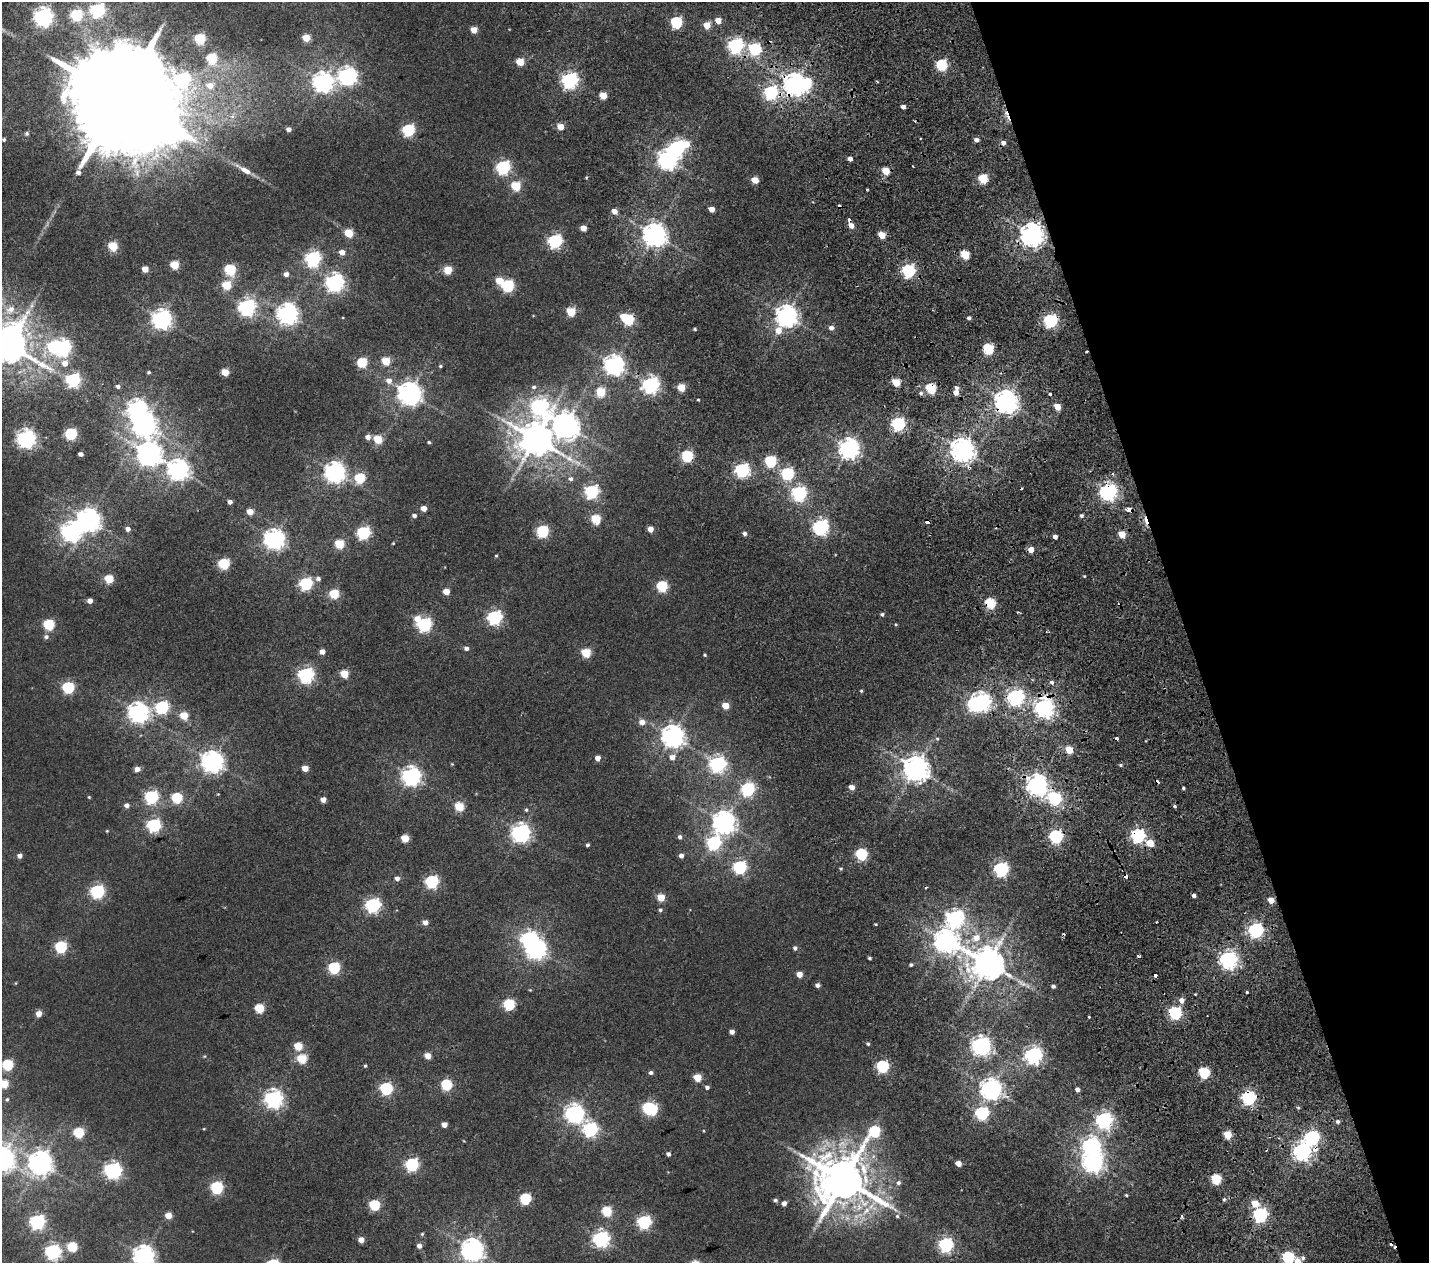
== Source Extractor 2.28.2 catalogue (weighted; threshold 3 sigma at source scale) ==
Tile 12 of 4 x 4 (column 4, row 3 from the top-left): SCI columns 4915-6341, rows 1565-2825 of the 6576 x 5575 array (HDU 1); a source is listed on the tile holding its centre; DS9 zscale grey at full resolution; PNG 1431 x 1265 px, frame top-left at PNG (2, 2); no overlay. Shown black and unused: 17% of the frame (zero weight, under 2 of 5 exposures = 17% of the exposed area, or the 3 px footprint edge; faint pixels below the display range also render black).
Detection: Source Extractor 2.28.2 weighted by HDU 2 'WHT'; one run over the whole footprint, this tile lists its part. Background 0.0107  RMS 0.0057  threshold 0.0255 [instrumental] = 3 sigma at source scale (4.5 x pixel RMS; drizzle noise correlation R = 1.50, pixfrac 1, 0.0396/0.0396 arcsec/px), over >= 5 px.
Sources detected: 357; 10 inside a brighter object's white glare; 24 cosmic-ray / hot-pixel residue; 1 long thin detection or spike segment (spike, bleed or trail) — not listed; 1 inside a brighter listed object's ellipse — not listed separately; the other 321 listed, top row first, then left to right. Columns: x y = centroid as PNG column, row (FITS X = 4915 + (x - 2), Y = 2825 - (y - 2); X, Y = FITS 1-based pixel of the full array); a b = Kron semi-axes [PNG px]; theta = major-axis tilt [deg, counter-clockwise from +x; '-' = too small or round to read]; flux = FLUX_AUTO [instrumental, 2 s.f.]
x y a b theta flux
98 10 6 6 - 95
77 15 6 6 - 46
43 17 7 7 - 230
718 20 5 4 - 5.5
676 22 5 5 - 53
707 25 5 5 - 8.6
474 30 5 4 - 7.8
306 38 5 5 - 12
200 39 5 5 - 37
736 46 6 6 - 120
755 49 6 6 - 50
212 58 5 5 - 35
520 62 5 5 - 12
942 65 5 5 - 42
347 76 7 7 - 210
182 79 9 8 - 110
570 80 6 6 - 150
877 81 3 2 - 0.57
323 82 7 7 - 270
795 84 7 7 - 400
210 85 8 7 - 4.5
771 92 6 6 - 77
603 95 5 5 - 10
121 98 31 25 13 19000
903 107 4 4 - 2
561 127 5 4 - 6.9
289 129 4 4 - 2.3
408 130 6 6 - 57
27 133 5 4 - 0.84
4 140 3 3 - 0.79
976 140 5 4 - 2.2
668 159 7 7 - 270
850 159 4 4 - 2.5
503 167 6 6 - 84
78 172 6 6 - 1.6
983 179 5 5 - 27
755 180 5 4 - 8.1
516 186 5 5 - 26
712 209 5 4 - 4.7
614 211 5 4 - 4.1
851 225 5 4 - 3.9
583 228 5 4 - 5.8
349 233 5 5 - 16
654 235 7 7 - 440
882 235 5 4 - 9.8
1032 235 7 7 - 420
555 241 6 6 - 86
113 246 5 5 - 21
342 252 5 5 - 4.5
965 255 5 5 - 20
313 259 6 6 - 110
174 265 5 5 - 18
145 269 5 4 - 6.3
230 270 6 5 - 38
448 270 5 5 - 17
908 271 6 6 - 73
286 274 5 5 - 2.3
499 281 5 5 - 11
335 282 7 7 - 200
226 285 5 5 - 21
508 286 6 6 - 55
247 307 7 6 - 160
11 309 13 11 31 6
571 312 5 5 - 21
288 314 7 7 - 290
623 316 5 4 - 4.6
787 316 7 7 - 340
969 318 4 3 - 1.1
162 319 7 7 - 250
628 319 6 5 - 40
1050 321 6 6 - 87
831 328 5 5 - 2.2
695 329 4 3 - 0.58
778 330 7 6 - 5.9
9 345 13 10 -24 1500
63 348 7 6 - 140
988 349 5 5 - 36
386 361 5 5 - 14
362 362 5 5 - 28
65 363 6 6 - 3.9
614 365 7 7 - 260
440 366 4 4 - 0.6
149 372 4 3 - 0.6
225 372 5 5 - 10
73 380 6 6 - 86
389 381 7 6 - 3
896 382 5 5 - 13
651 385 7 6 - 150
118 386 5 4 - 1.3
534 387 6 5 - 1
681 387 5 5 - 12
931 388 6 5 - 31
601 392 5 5 - 21
409 393 8 7 - 430
921 393 5 5 - 1
956 393 5 5 - 3.6
1050 394 3 3 - 2.7
698 400 3 2 - 0.45
1006 402 7 7 - 420
540 406 10 9 - 130
1057 407 5 4 - 7.6
898 424 6 5 - 81
144 425 9 8 - 360
565 425 10 8 -70 540
71 434 6 5 - 48
368 437 5 5 - 3
26 439 7 6 - 210
378 439 5 5 - 17
536 439 11 9 -27 1100
429 442 4 3 - 0.57
849 448 7 7 - 290
962 450 7 7 - 460
81 454 4 4 - 2
149 454 8 8 - 440
687 456 5 5 - 42
771 461 6 5 - 46
178 470 8 7 - 270
742 470 6 6 - 100
335 472 7 7 - 290
787 474 6 6 - 60
1113 474 4 3 - 0.66
360 478 5 5 - 30
571 479 6 6 - 1.4
1021 489 3 2 - 0.55
592 492 6 6 - 81
1108 492 6 6 - 180
799 493 6 6 - 100
230 502 4 4 - 2
424 508 4 4 - 4.8
250 512 5 4 - 7.1
414 515 5 4 - 1.5
1082 516 4 4 - 0.97
596 519 5 5 - 24
89 520 8 7 - 400
821 527 6 6 - 140
128 529 5 4 - 2.3
650 529 4 4 - 4.8
543 531 6 6 - 53
363 533 6 6 - 74
745 534 4 4 - 1.4
1122 534 5 4 - 9.8
1055 537 4 4 - 1.9
274 539 7 7 - 280
393 543 3 3 - 0.4
339 544 5 5 - 20
496 556 4 3 - 0.49
224 564 6 5 - 38
318 578 6 6 - 1.7
109 579 5 5 - 18
306 584 6 6 - 68
662 586 6 5 - 38
446 592 5 4 - 6.6
334 594 5 5 - 25
90 601 4 4 - 3.6
990 603 5 5 - 36
882 614 5 4 - 0.88
495 617 6 6 - 100
418 619 6 6 - 6.2
49 624 6 5 - 35
424 625 6 6 - 94
46 637 6 5 - 1.4
466 648 5 5 - 1.6
322 652 5 4 - 3.4
586 653 5 5 - 22
705 655 4 4 - 0.5
344 674 5 5 - 15
306 675 6 6 - 120
1052 682 6 5 - 1.3
68 688 6 6 - 50
861 691 4 3 - 0.58
1016 697 6 6 - 150
982 702 7 6 - 180
725 706 5 4 - 9.5
162 707 6 6 - 74
1044 708 7 7 - 250
138 712 7 7 - 270
184 715 5 5 - 13
642 722 6 5 - 3.8
673 736 7 7 - 370
1069 750 5 4 - 9.8
672 757 6 5 - 3.3
598 758 5 4 - 3.2
212 762 7 7 - 340
718 764 7 6 - 140
1121 765 5 3 - 0.63
305 768 5 4 - 6.1
916 768 8 7 - 560
137 769 5 5 - 2.7
411 776 7 7 - 230
1037 785 7 7 - 320
852 787 5 4 - 3.8
1183 788 3 3 - 0.65
748 789 6 6 - 71
89 797 4 4 - 0.44
152 797 6 6 - 78
177 798 6 5 - 34
1055 798 6 6 - 70
323 800 4 4 - 3.8
127 805 5 5 - 2
459 807 5 5 - 21
1175 807 3 3 - 3.2
526 810 5 4 - 0.72
724 822 8 7 - 360
154 825 6 6 - 80
107 831 4 3 - 0.4
521 833 7 7 - 230
1056 836 6 6 - 78
1138 836 6 6 - 110
680 837 5 5 - 1.3
405 838 5 5 - 12
714 843 7 6 - 78
587 845 3 3 - 0.95
862 854 6 5 - 48
20 856 4 4 - 2
681 856 4 4 - 2.1
740 867 6 6 - 70
841 868 5 3 - 0.48
1001 869 6 6 - 100
397 878 5 5 - 1.9
432 882 6 6 - 74
97 891 6 6 - 87
661 897 5 5 - 12
1271 900 5 4 - 5.3
373 905 6 6 - 110
660 910 5 4 - 0.92
955 918 7 7 - 170
425 922 5 4 - 3.4
1256 930 6 6 - 110
976 938 9 8 - 4.8
945 941 9 8 - 360
61 947 6 6 - 50
795 948 5 5 - 1.2
536 949 7 7 - 240
870 958 4 3 - 0.76
1228 960 7 6 - 190
988 963 9 9 - 1100
911 965 3 3 - 0.82
334 968 6 6 - 48
799 974 4 4 - 5.5
817 985 5 4 - 2
1053 986 4 4 - 1.2
1247 991 3 3 - 4.7
1181 1000 6 6 - 2.8
509 1004 6 5 - 39
259 1008 5 5 - 20
1175 1013 6 6 - 67
39 1014 5 4 - 5
732 1032 4 4 - 2.6
868 1044 4 4 - 0.65
981 1045 7 7 - 230
298 1046 5 5 - 15
1033 1055 6 6 - 170
204 1056 5 3 - 0.46
428 1056 5 4 - 6.4
302 1059 5 5 - 19
8 1065 6 5 - 36
365 1066 4 3 - 0.58
883 1066 6 5 - 56
651 1073 5 5 - 1.2
1204 1073 6 5 - 39
697 1078 5 5 - 13
4 1084 5 5 - 15
446 1085 6 5 - 38
707 1087 5 5 - 1.3
386 1088 6 6 - 63
991 1089 7 7 - 300
1077 1090 4 4 - 1.9
1249 1098 6 6 - 100
7 1099 5 4 - 0.62
274 1099 7 7 - 200
650 1109 9 6 -25 77
982 1113 6 6 - 68
574 1114 7 7 - 220
1104 1120 7 6 - 150
1338 1122 5 5 - 1.2
444 1125 4 4 - 3.7
204 1129 4 3 - 0.36
590 1129 7 6 - 100
875 1131 11 6 47 40
79 1133 6 5 - 31
1228 1135 5 5 - 12
1312 1138 6 6 - 96
1091 1146 7 7 - 180
1302 1151 7 6 - 210
668 1154 4 4 - 1.3
2 1159 8 8 - 430
1093 1162 7 7 - 280
40 1163 8 8 - 430
958 1163 4 4 - 4.6
412 1164 6 6 - 76
113 1170 7 7 - 160
1216 1179 5 5 - 28
843 1180 15 13 -19 2400
898 1183 6 5 - 1.2
217 1188 6 6 - 59
1126 1195 4 3 - 0.49
525 1199 6 5 - 39
1224 1199 4 4 - 0.75
775 1200 5 4 - 0.95
784 1203 4 4 - 2.4
1255 1204 6 5 - 8.4
375 1205 6 5 - 34
607 1211 5 5 - 25
168 1215 5 5 - 6.5
1260 1215 6 6 - 97
897 1216 5 5 - 0.88
1182 1216 5 3 - 0.65
37 1222 6 6 - 120
644 1222 6 6 - 73
422 1234 4 4 - 0.59
601 1239 6 6 - 140
361 1240 5 4 - 4.9
946 1245 6 6 - 100
419 1246 5 5 - 2.2
72 1247 6 5 - 25
472 1250 7 7 - 370
53 1252 7 6 - 130
144 1256 7 7 - 340
1288 1257 6 6 - 57
1303 1258 6 5 - 1
1298 1262 6 6 - 5.1
Overlapping masked pixels (flux is a lower limit): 10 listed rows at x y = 795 84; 1050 321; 931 388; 1006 402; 1108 492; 990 603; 1044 708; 1138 836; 1175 1013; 1249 1098
Isophote crosses this tile's border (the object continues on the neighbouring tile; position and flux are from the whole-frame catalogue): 6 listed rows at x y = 9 345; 4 1084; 2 1159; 144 1256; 1288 1257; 1298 1262